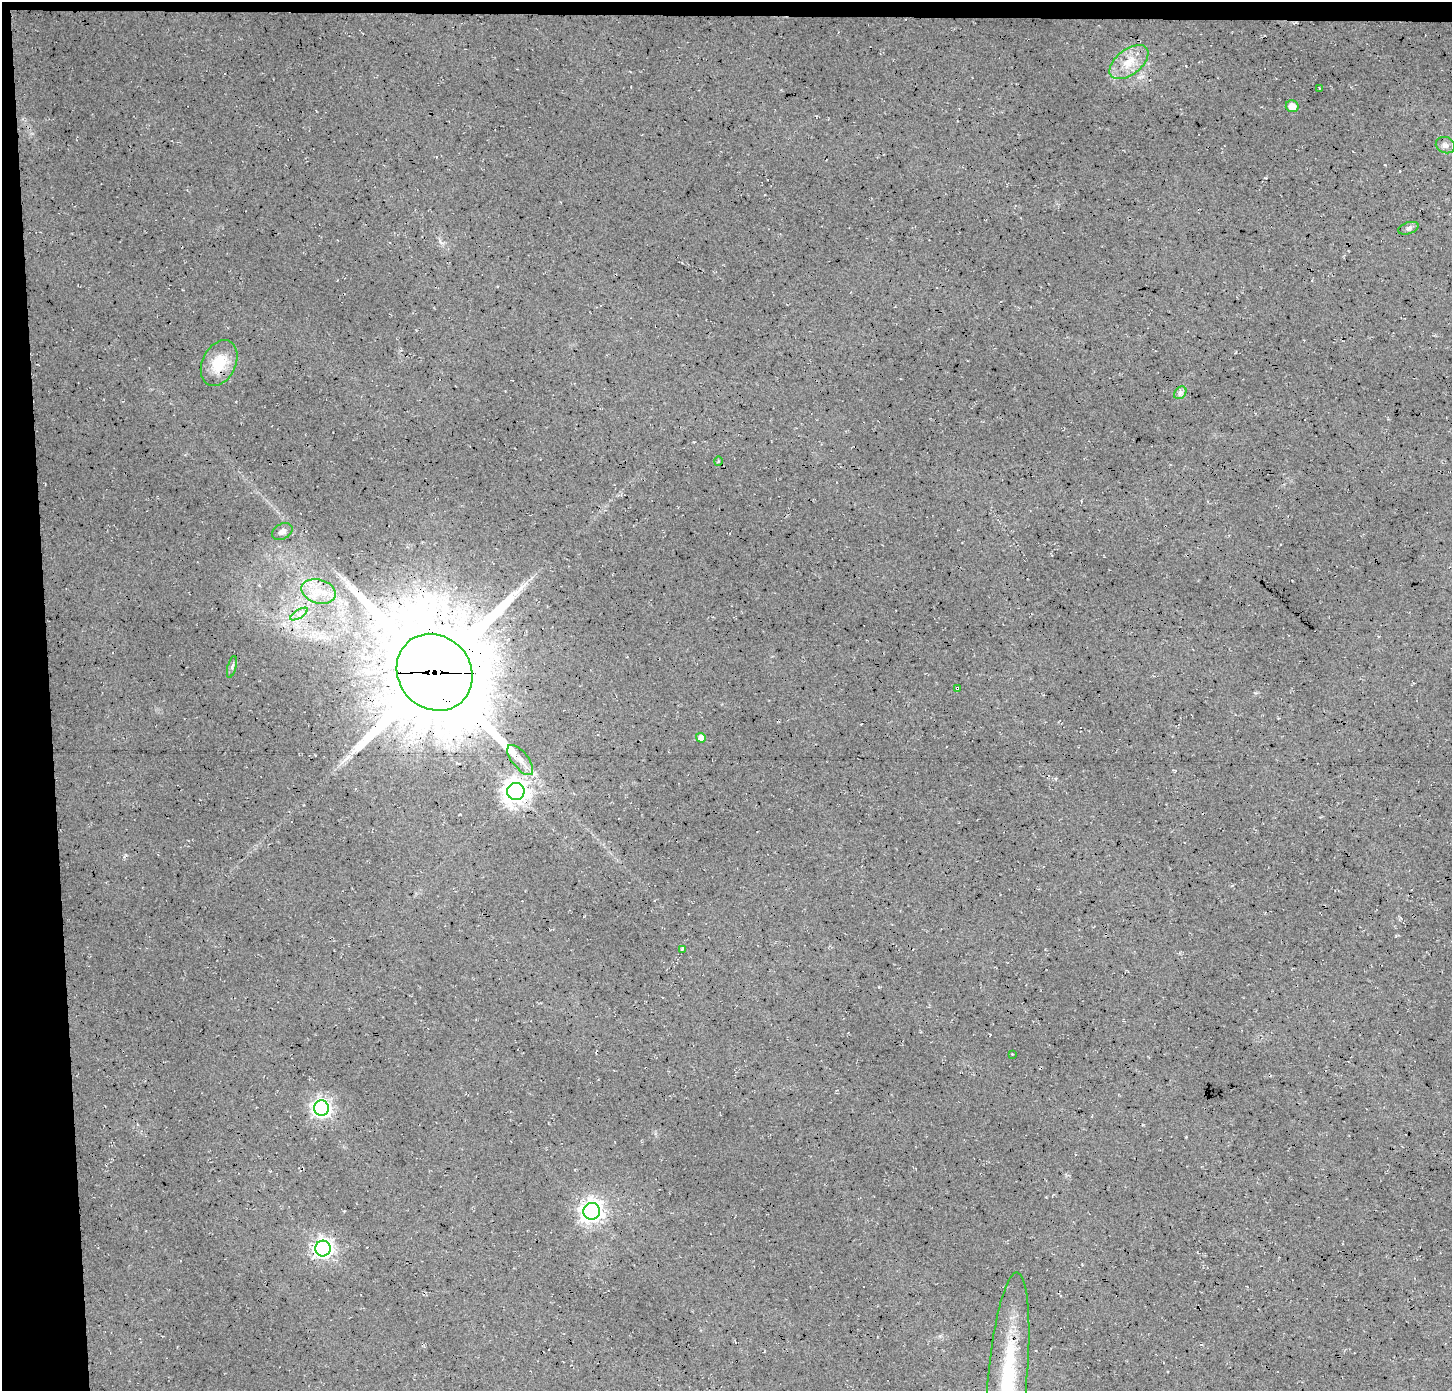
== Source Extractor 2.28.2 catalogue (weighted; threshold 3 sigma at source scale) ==
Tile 1 of 3 x 3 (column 1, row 1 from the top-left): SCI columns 41-1490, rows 2780-4168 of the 4431 x 4174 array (HDU 1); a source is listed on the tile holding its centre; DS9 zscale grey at full resolution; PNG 1454 x 1393 px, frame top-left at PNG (2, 2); each listed source drawn as its Kron ellipse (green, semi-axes under 4 px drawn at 4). Shown black and unused: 4% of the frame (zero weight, under 3 of 4 exposures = <1% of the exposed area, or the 3 px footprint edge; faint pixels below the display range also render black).
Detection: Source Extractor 2.28.2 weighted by HDU 2 'WHT'; one run over the whole footprint, this tile lists its part. Background 0.035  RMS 0.0063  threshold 0.0284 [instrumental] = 3 sigma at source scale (4.5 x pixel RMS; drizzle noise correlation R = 1.50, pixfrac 1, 0.0396/0.0396 arcsec/px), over >= 5 px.
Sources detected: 24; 1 long thin detection or spike segment (spike, bleed or trail) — neither listed nor drawn; the other 23 listed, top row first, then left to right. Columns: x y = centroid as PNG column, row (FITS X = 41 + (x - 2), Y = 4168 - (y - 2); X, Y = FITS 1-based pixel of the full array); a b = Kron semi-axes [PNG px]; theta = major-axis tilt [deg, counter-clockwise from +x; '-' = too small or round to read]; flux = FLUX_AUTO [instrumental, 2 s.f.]
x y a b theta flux
1129 62 23 12 38 12
1319 88 4 2 - 0.6
1292 106 6 6 - 6
1445 145 10 8 -21 3
1408 228 10 6 19 2.1
219 363 24 16 64 20
1180 393 7 5 47 1.6
718 461 5 3 - 0.63
282 532 11 7 29 3.4
319 591 17 12 -16 12
299 614 10 4 32 2.4
232 667 11 4 75 1.5
434 672 40 36 -48 13000
957 688 4 3 - 1.2
701 738 5 4 - 4.3
520 760 18 8 -51 6.6
516 792 8 8 - 660
682 949 4 3 - 0.66
1012 1054 2 2 - 0.47
321 1108 7 7 - 260
592 1211 8 8 - 440
323 1249 8 7 - 300
1008 1375 103 19 85 68
Overlapping masked pixels (flux is a lower limit): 4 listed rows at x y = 219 363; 434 672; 957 688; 516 792
Isophote crosses this tile's border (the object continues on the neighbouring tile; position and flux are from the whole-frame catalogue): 1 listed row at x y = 1008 1375
Unlisted compact peaks at least as high as the median listed source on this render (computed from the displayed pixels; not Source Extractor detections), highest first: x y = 1143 1125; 440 241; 1055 779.